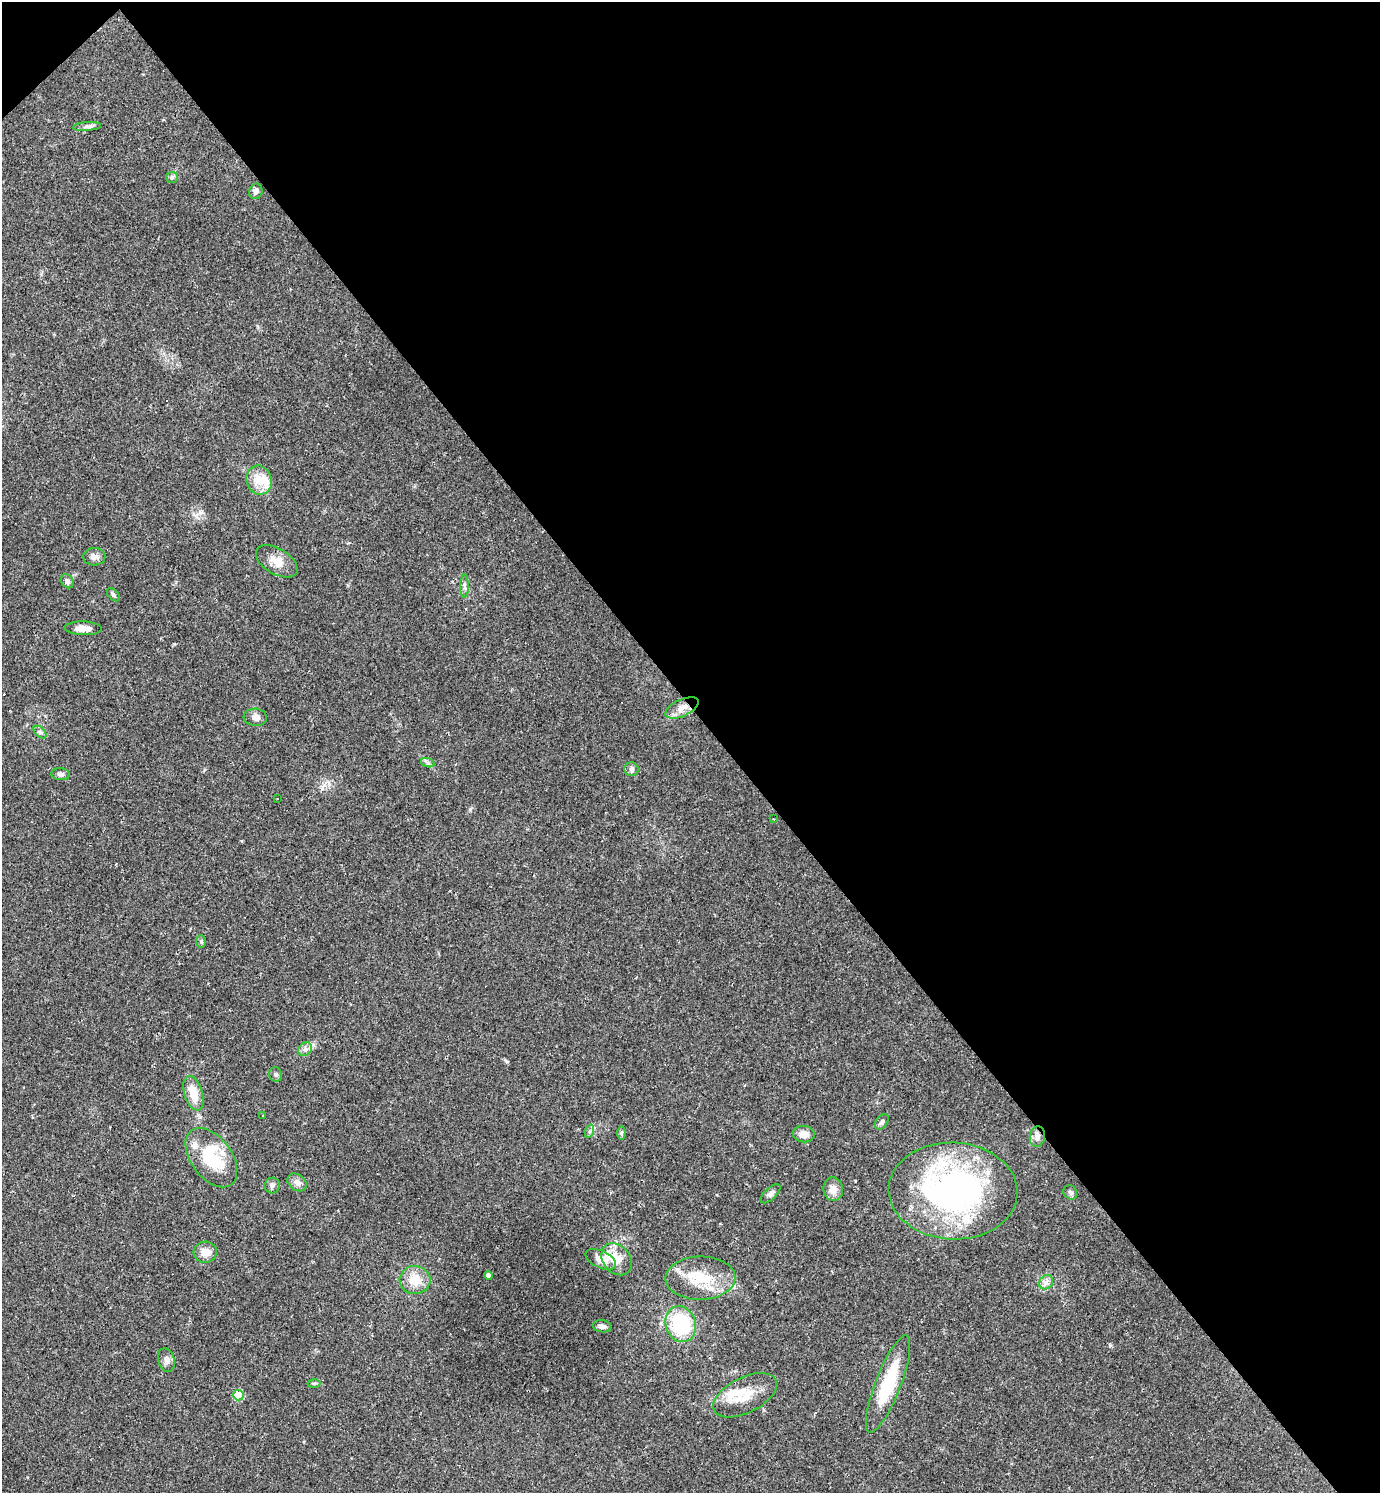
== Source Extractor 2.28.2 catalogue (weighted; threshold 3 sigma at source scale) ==
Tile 3 of 4 x 4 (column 3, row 1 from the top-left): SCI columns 3053-4430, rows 4474-5964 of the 5962 x 5964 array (HDU 1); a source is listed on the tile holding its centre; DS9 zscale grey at full resolution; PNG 1382 x 1495 px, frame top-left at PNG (2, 2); each listed source drawn as its Kron ellipse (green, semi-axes under 4 px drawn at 4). Shown black and unused: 48% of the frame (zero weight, under 2 of 3 exposures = <1% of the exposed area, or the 3 px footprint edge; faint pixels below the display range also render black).
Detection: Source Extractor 2.28.2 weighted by HDU 2 'WHT'; one run over the whole footprint, this tile lists its part. Background 0.0346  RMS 0.0062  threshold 0.0281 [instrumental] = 3 sigma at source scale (4.5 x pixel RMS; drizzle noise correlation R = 1.50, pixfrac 1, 0.05/0.05 arcsec/px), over >= 5 px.
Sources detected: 58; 2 inside a brighter object's white glare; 4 cosmic-ray / hot-pixel residue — neither listed nor drawn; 3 inside a brighter listed object's ellipse — not listed separately; the other 49 listed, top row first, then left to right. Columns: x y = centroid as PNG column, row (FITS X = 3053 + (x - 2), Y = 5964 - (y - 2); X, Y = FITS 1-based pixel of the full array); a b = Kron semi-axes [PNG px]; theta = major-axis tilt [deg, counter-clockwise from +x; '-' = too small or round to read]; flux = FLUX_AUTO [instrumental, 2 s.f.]
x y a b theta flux
87 126 14 4 4 2.1
172 177 6 5 - 1.2
256 191 8 6 72 2.2
259 480 15 12 -71 11
94 557 11 8 3 2.9
277 561 23 12 -31 8.5
67 581 7 6 - 1.8
464 586 11 4 -89 1.8
113 595 8 5 -45 1.1
83 628 18 7 -2 5.1
682 708 18 8 24 6.1
255 717 12 8 -4 3.4
40 732 7 4 -44 1.4
428 763 7 4 -19 1.4
631 769 7 7 - 1.7
61 774 9 6 -6 1.9
277 799 3 3 - 0.97
773 819 2 2 - 0.43
201 942 6 5 - 0.92
305 1049 7 6 - 2
276 1074 7 6 - 1.3
193 1093 18 9 -74 11
263 1116 3 3 - 1.4
882 1122 8 5 51 1.7
590 1131 7 4 70 1.1
621 1133 7 4 89 1.1
804 1134 11 8 -6 5
1037 1137 10 7 79 3.1
211 1158 34 20 -53 30
297 1182 10 8 -37 3.5
272 1185 8 7 - 1.9
833 1189 12 10 -84 5.2
953 1191 64 48 -3 180
1070 1192 7 6 - 1.7
770 1194 12 6 43 2.1
205 1252 11 10 - 5.7
601 1259 16 8 -25 6.3
617 1259 17 13 -51 11
489 1275 4 4 - 2.8
700 1278 35 21 1 23
415 1280 15 14 - 11
1046 1282 8 6 48 2.4
681 1324 18 15 -73 42
602 1326 9 6 -9 2.4
166 1360 12 8 -73 2.8
314 1383 6 4 0 1
888 1384 52 12 69 32
238 1395 5 5 - 27
745 1395 34 17 27 16
Overlapping masked pixels (flux is a lower limit): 1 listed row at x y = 1037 1137
Unlisted compact peaks at least as high as the median listed source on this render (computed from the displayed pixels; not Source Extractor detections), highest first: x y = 507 1062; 322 789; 174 644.